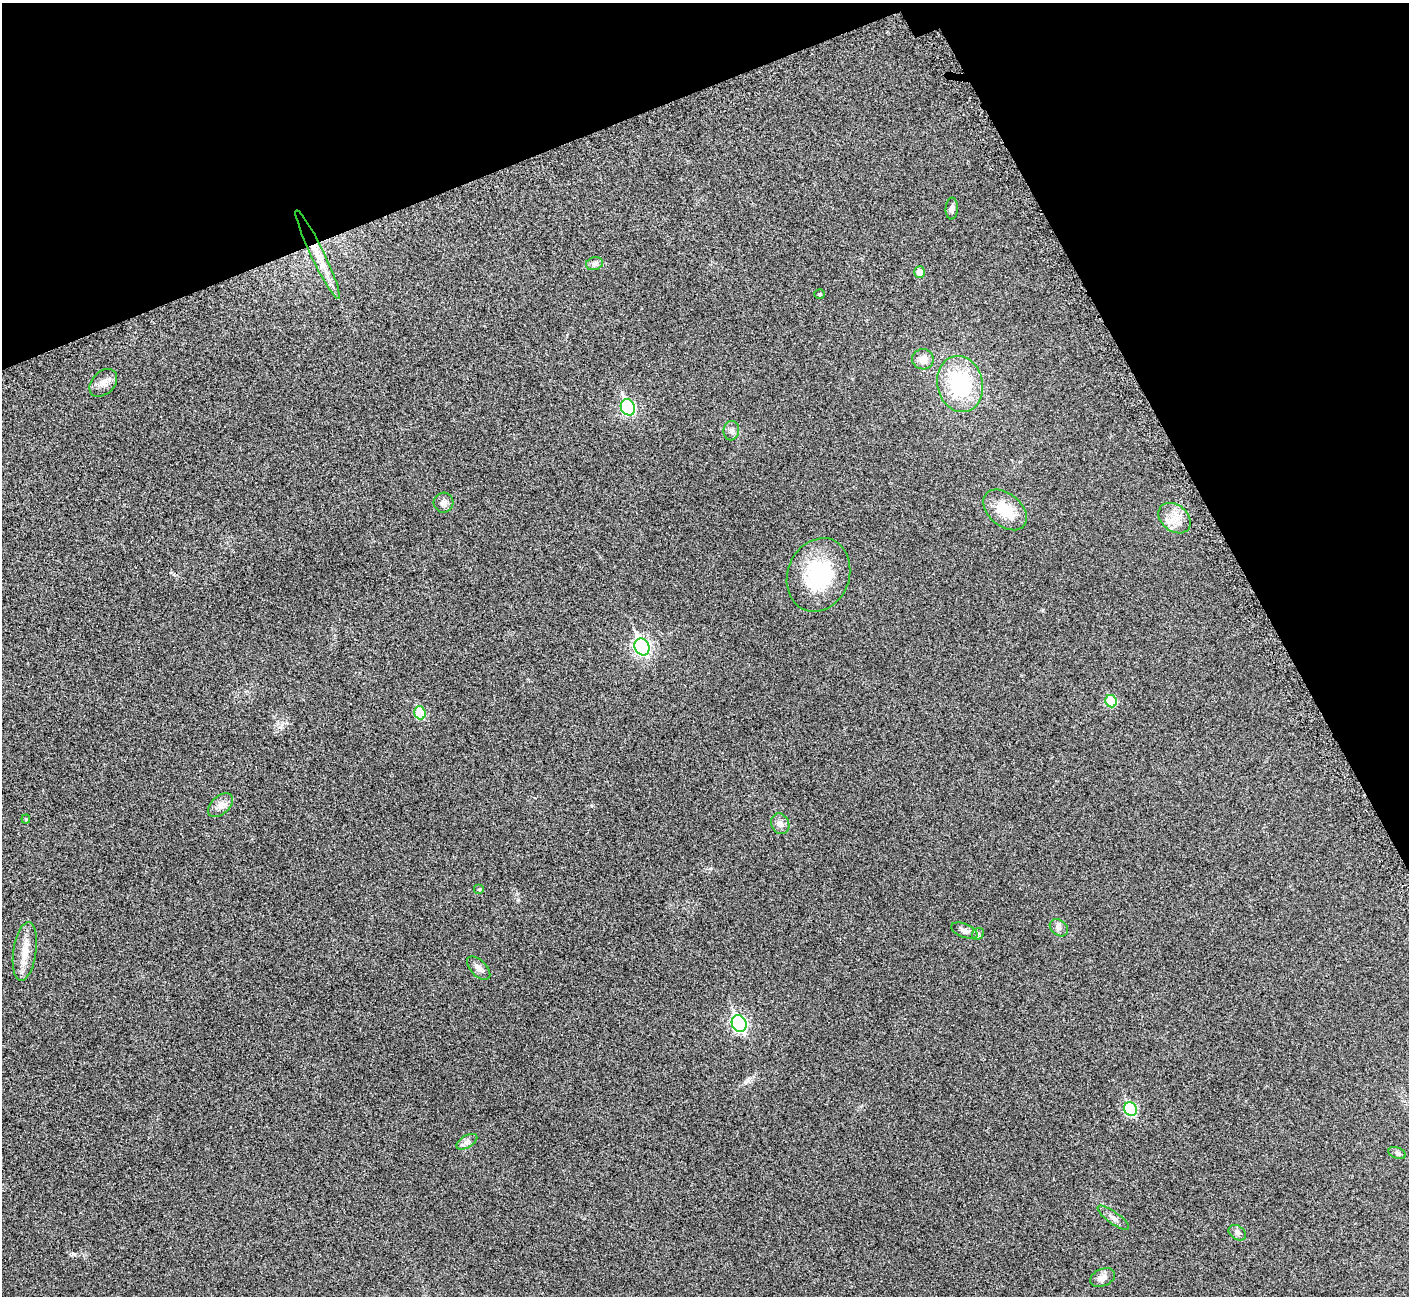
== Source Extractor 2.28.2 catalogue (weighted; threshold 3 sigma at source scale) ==
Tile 3 of 4 x 4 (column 3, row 1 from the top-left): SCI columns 2907-4313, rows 4127-5420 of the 5816 x 5795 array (HDU 1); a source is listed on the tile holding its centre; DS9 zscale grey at full resolution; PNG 1411 x 1298 px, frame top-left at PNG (2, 3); each listed source drawn as its Kron ellipse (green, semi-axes under 4 px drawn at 4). Shown black and unused: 21% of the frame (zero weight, under 3 of 5 exposures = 5% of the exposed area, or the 3 px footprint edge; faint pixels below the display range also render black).
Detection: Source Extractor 2.28.2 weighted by HDU 2 'WHT'; one run over the whole footprint, this tile lists its part. Background 0.0258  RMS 0.006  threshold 0.0271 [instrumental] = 3 sigma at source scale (4.5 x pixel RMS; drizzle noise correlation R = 1.50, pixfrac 1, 0.05/0.05 arcsec/px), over >= 5 px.
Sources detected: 34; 1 inside a brighter listed object's ellipse — not listed separately; the other 33 listed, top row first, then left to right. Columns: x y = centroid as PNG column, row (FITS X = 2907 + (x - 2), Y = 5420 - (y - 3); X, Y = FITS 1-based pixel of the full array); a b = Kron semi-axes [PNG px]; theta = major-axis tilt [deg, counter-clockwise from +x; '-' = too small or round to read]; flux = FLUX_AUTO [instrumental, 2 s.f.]
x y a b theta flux
952 209 11 6 86 2
318 255 49 6 -64 13
594 264 9 6 17 1.8
920 272 6 5 - 5.2
820 294 5 4 - 0.7
923 359 10 10 - 5
103 383 16 11 45 4.4
960 384 28 23 -76 45
628 407 8 7 - 81
731 431 10 8 83 2.3
444 503 10 9 - 2.7
1005 510 25 16 -40 16
1175 518 18 13 -40 7.8
818 575 38 31 68 44
642 647 9 7 -64 140
1111 701 6 5 - 21
420 713 6 5 - 24
220 805 15 9 43 4
26 819 4 4 - 0.49
780 824 10 9 - 3
479 889 5 5 - 0.76
1059 928 10 7 -41 2.2
964 931 14 6 -22 2.9
978 934 6 5 - 1.2
25 951 30 11 82 9.9
479 968 14 8 -45 3.1
739 1023 9 7 -64 110
1130 1109 7 6 - 40
467 1142 11 6 32 2.3
1397 1153 9 5 -21 1.3
1113 1218 19 6 -35 2.8
1237 1233 9 7 -36 1.9
1103 1278 13 8 23 3.4
Overlapping masked pixels (flux is a lower limit): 1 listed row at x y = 318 255
Unlisted compact peaks at least as high as the median listed source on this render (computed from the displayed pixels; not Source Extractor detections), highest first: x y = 74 1254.